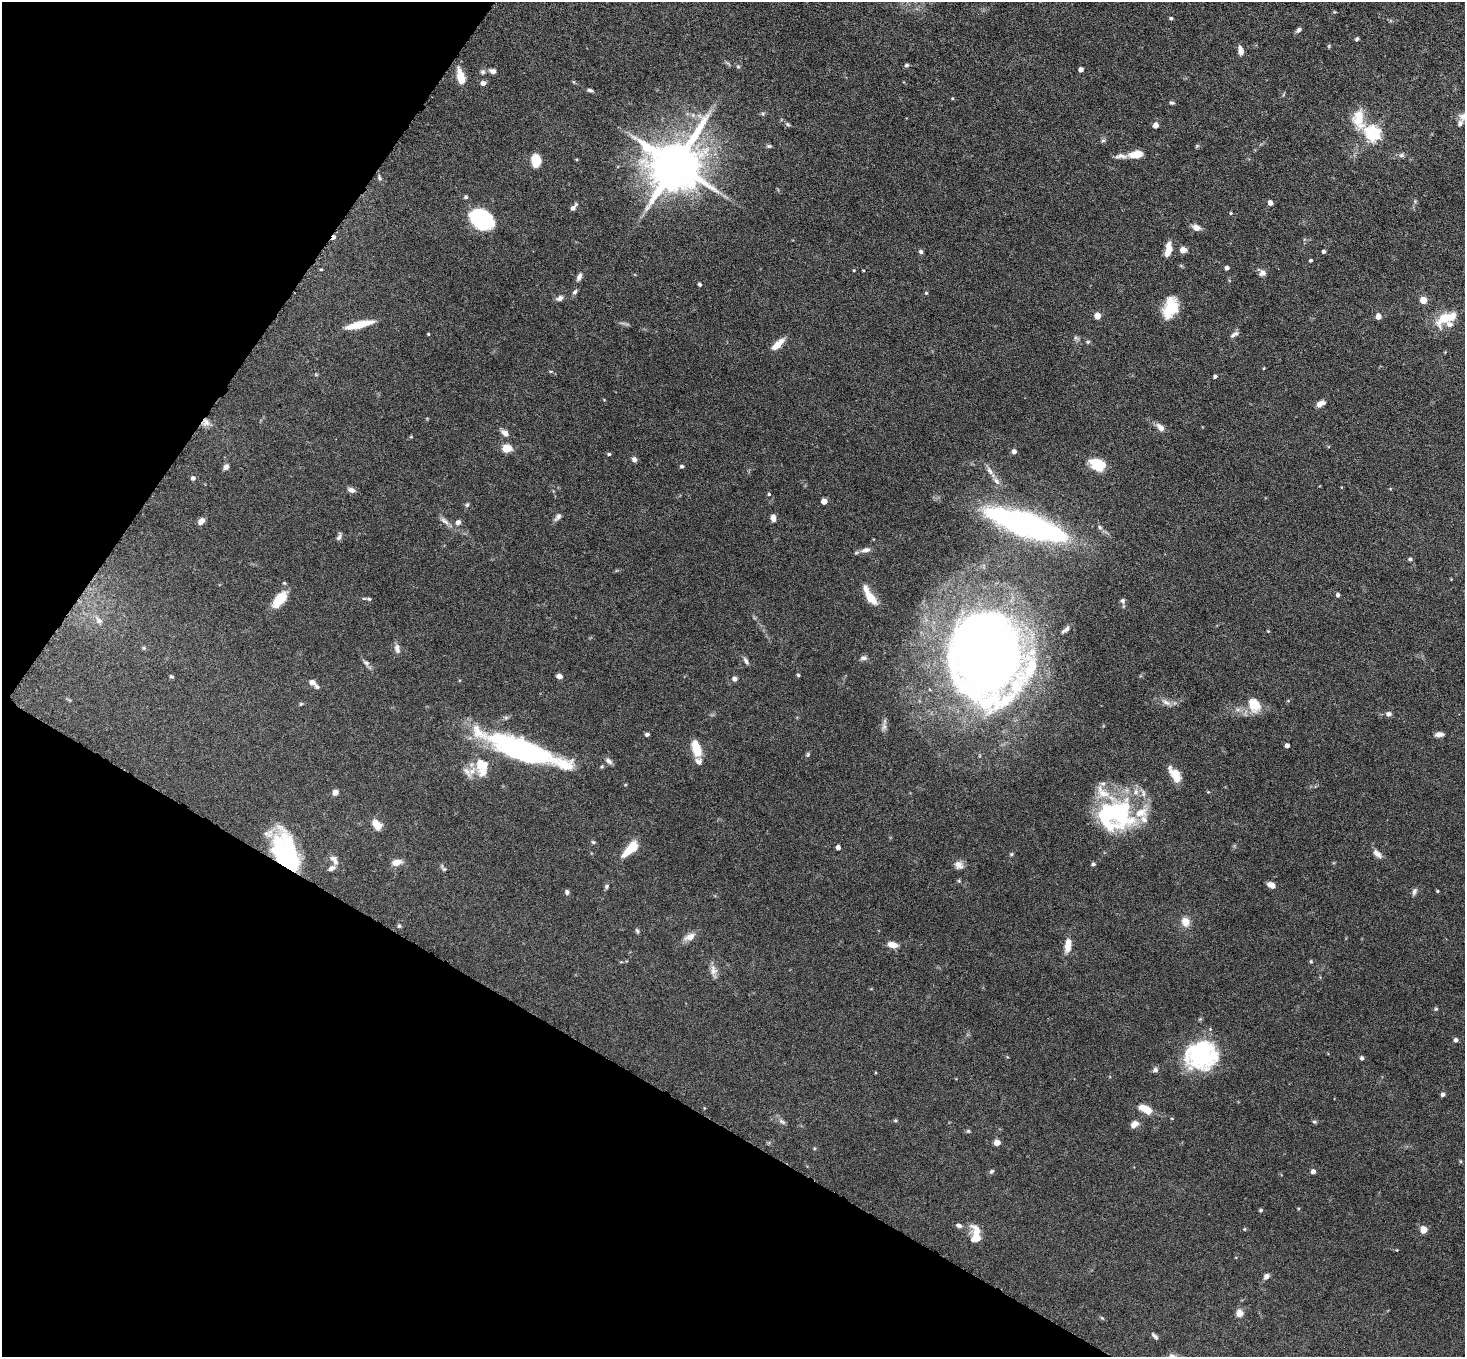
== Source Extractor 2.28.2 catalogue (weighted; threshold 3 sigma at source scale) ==
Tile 9 of 4 x 4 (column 1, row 3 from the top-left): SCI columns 5-1467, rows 1649-3003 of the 5860 x 5865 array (HDU 1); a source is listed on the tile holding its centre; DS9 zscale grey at full resolution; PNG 1467 x 1359 px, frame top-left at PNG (2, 2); no overlay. Shown black and unused: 27% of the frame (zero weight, under 4 of 8 exposures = <1% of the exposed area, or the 3 px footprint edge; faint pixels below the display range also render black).
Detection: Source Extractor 2.28.2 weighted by HDU 2 'WHT'; one run over the whole footprint, this tile lists its part. Background 0.0744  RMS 0.0028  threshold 0.0116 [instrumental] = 3 sigma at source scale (4.09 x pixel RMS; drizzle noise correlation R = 1.36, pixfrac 0.8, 0.05/0.05 arcsec/px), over >= 5 px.
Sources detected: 193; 2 too faint to see at this stretch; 3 inside a brighter object's white glare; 1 cosmic-ray / hot-pixel residue — not listed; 13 inside a brighter listed object's ellipse — not listed separately; the other 174 listed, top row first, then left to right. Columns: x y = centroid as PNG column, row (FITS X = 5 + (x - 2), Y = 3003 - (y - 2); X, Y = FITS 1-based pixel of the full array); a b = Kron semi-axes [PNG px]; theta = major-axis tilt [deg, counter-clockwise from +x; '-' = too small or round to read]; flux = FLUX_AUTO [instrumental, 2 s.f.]
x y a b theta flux
1171 18 4 3 - 0.46
1299 30 7 5 36 0.7
1357 39 5 4 - 0.47
1240 51 11 6 -79 1.8
906 65 6 5 - 0.47
738 67 5 4 - 0.33
1081 69 4 4 - 1.3
493 71 8 6 -16 1
483 72 7 6 - 0.61
461 77 17 8 -77 4.1
483 83 5 4 - 1.4
590 90 8 4 -12 0.54
1172 103 6 4 -24 0.46
1359 119 25 14 -80 6.4
1460 123 9 6 57 0.83
788 124 6 5 - 0.44
1156 125 4 4 - 2.3
1372 133 6 6 - 69
1103 140 6 4 1 0.4
769 146 7 5 0 0.44
1197 146 6 4 -18 0.32
1136 154 14 7 6 4.4
1401 155 8 6 22 0.65
1121 156 17 6 -1 1.3
536 161 10 7 -86 6.8
676 164 15 13 46 1500
380 178 8 4 -69 0.55
466 197 5 4 - 0.47
1270 203 4 4 - 1.6
573 207 9 5 51 0.98
1231 213 4 4 - 0.27
481 219 19 16 -36 23
1196 227 10 7 -22 1.5
1169 248 13 8 -82 2.5
1183 250 5 4 - 3.1
921 251 6 5 - 0.58
1324 251 4 3 - 0.68
1311 260 4 3 - 0.44
1227 268 4 4 - 0.93
321 269 4 3 - 0.26
854 270 4 3 - 0.2
1262 273 8 8 - 1.2
579 277 10 6 65 0.94
700 284 4 4 - 0.55
575 292 8 5 45 0.58
926 293 4 4 - 0.28
560 298 8 6 25 1
1423 300 5 5 - 5
1170 308 23 14 71 7.9
1097 316 5 4 - 4.1
1378 316 5 4 - 2.3
1446 318 30 13 26 6.3
359 325 25 6 13 7.5
428 334 3 3 - 0.24
1234 334 11 5 33 0.84
1088 342 6 5 - 0.37
778 344 15 6 43 3.4
1264 368 4 2 - 0.2
1215 376 4 4 - 0.72
1320 404 9 5 30 2
206 423 10 8 19 1.4
1160 427 11 7 -44 1.5
504 433 11 7 -34 1.3
507 448 8 6 -1 4.6
1014 451 5 4 - 1.1
609 454 4 3 - 0.4
634 459 6 6 - 0.84
1098 465 17 12 -27 6.4
682 466 4 4 - 0.51
226 467 8 6 62 0.85
990 471 13 6 -59 1.3
193 478 5 4 - 0.83
351 490 10 6 -17 1.1
769 494 4 4 - 0.3
824 501 4 4 - 3.2
467 505 6 5 - 0.42
558 517 12 6 51 0.93
773 518 8 5 -78 1.2
201 521 7 5 46 1.7
444 521 15 5 -38 1.2
458 522 8 6 35 0.86
1026 524 53 14 -18 130
1100 527 7 5 -67 0.56
339 537 9 5 68 0.77
866 550 13 6 10 1.5
1410 559 5 4 - 0.5
1338 595 4 4 - 0.64
870 596 23 7 -58 4.8
279 599 22 10 49 5.2
369 599 5 4 - 0.38
1123 601 7 6 - 0.67
99 620 11 7 -42 1.3
1067 629 9 6 44 0.81
1268 631 3 3 - 0.21
144 648 6 4 -45 0.35
397 648 13 6 -76 1.2
987 655 60 50 -82 390
864 658 9 6 -1 0.85
746 661 11 5 -59 0.77
366 663 9 5 -21 0.72
798 675 5 4 - 0.29
171 676 5 4 - 0.38
559 676 6 4 -15 1.4
734 679 6 5 - 1.1
312 682 9 6 -23 1.1
1288 701 5 4 - 0.24
1166 702 15 6 -31 1.5
301 704 5 4 - 0.3
1254 704 19 13 -59 5.1
1389 714 6 5 - 1.1
884 727 8 7 - 0.89
647 734 4 3 - 0.7
1439 734 12 6 4 1.1
1287 746 4 4 - 1.3
696 748 15 8 -75 6.4
522 750 89 20 -20 54
808 755 6 5 - 0.39
609 761 10 6 -40 0.96
481 766 25 15 -79 6.9
467 771 19 7 -56 1.7
1175 774 14 7 -57 5.5
335 792 7 6 - 1.2
1117 811 45 32 -40 32
376 824 12 7 -51 3.2
593 842 5 5 - 0.38
838 847 4 4 - 1.2
631 849 18 8 43 7.1
285 853 35 21 -72 36
1377 853 13 7 -45 1.5
1011 854 5 4 - 0.35
333 858 10 7 -5 1.1
397 862 12 7 12 2.1
1093 864 5 4 - 0.49
959 865 12 10 -29 1.5
332 868 8 5 21 1.3
443 868 11 4 -54 0.53
959 881 5 4 - 0.29
1271 885 8 5 -23 1.9
607 886 6 5 - 0.51
1414 891 10 6 69 0.79
1437 891 4 3 - 0.27
567 892 6 5 - 0.64
1185 922 8 7 - 3.2
399 926 6 5 - 0.38
637 931 7 4 -62 0.47
690 937 14 8 27 2.1
892 945 11 6 -12 2.4
1068 945 15 7 82 3.5
1311 961 5 4 - 0.31
713 970 15 9 -81 1.7
1436 1009 5 4 - 0.34
1456 1040 4 4 - 0.85
1201 1055 29 25 5 32
1362 1058 4 4 - 0.67
1155 1070 7 6 - 0.71
1443 1094 4 4 - 0.85
1146 1109 17 8 -27 4
895 1120 5 3 - 0.3
782 1122 12 5 -32 0.77
1314 1122 6 4 -20 0.39
1134 1124 10 7 42 1.7
968 1131 6 4 44 0.34
997 1143 4 4 - 2.9
991 1171 7 5 44 0.49
1313 1171 4 4 - 1.3
1298 1208 5 3 - 0.24
1261 1210 5 4 - 0.39
959 1225 8 6 -19 0.74
1245 1229 5 3 - 0.24
1423 1230 5 5 - 5.6
976 1234 23 11 -87 4.2
1266 1276 7 6 - 1
1240 1313 9 8 - 1.6
1155 1336 10 4 -44 0.64
Overlapping masked pixels (flux is a lower limit): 1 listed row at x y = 285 853